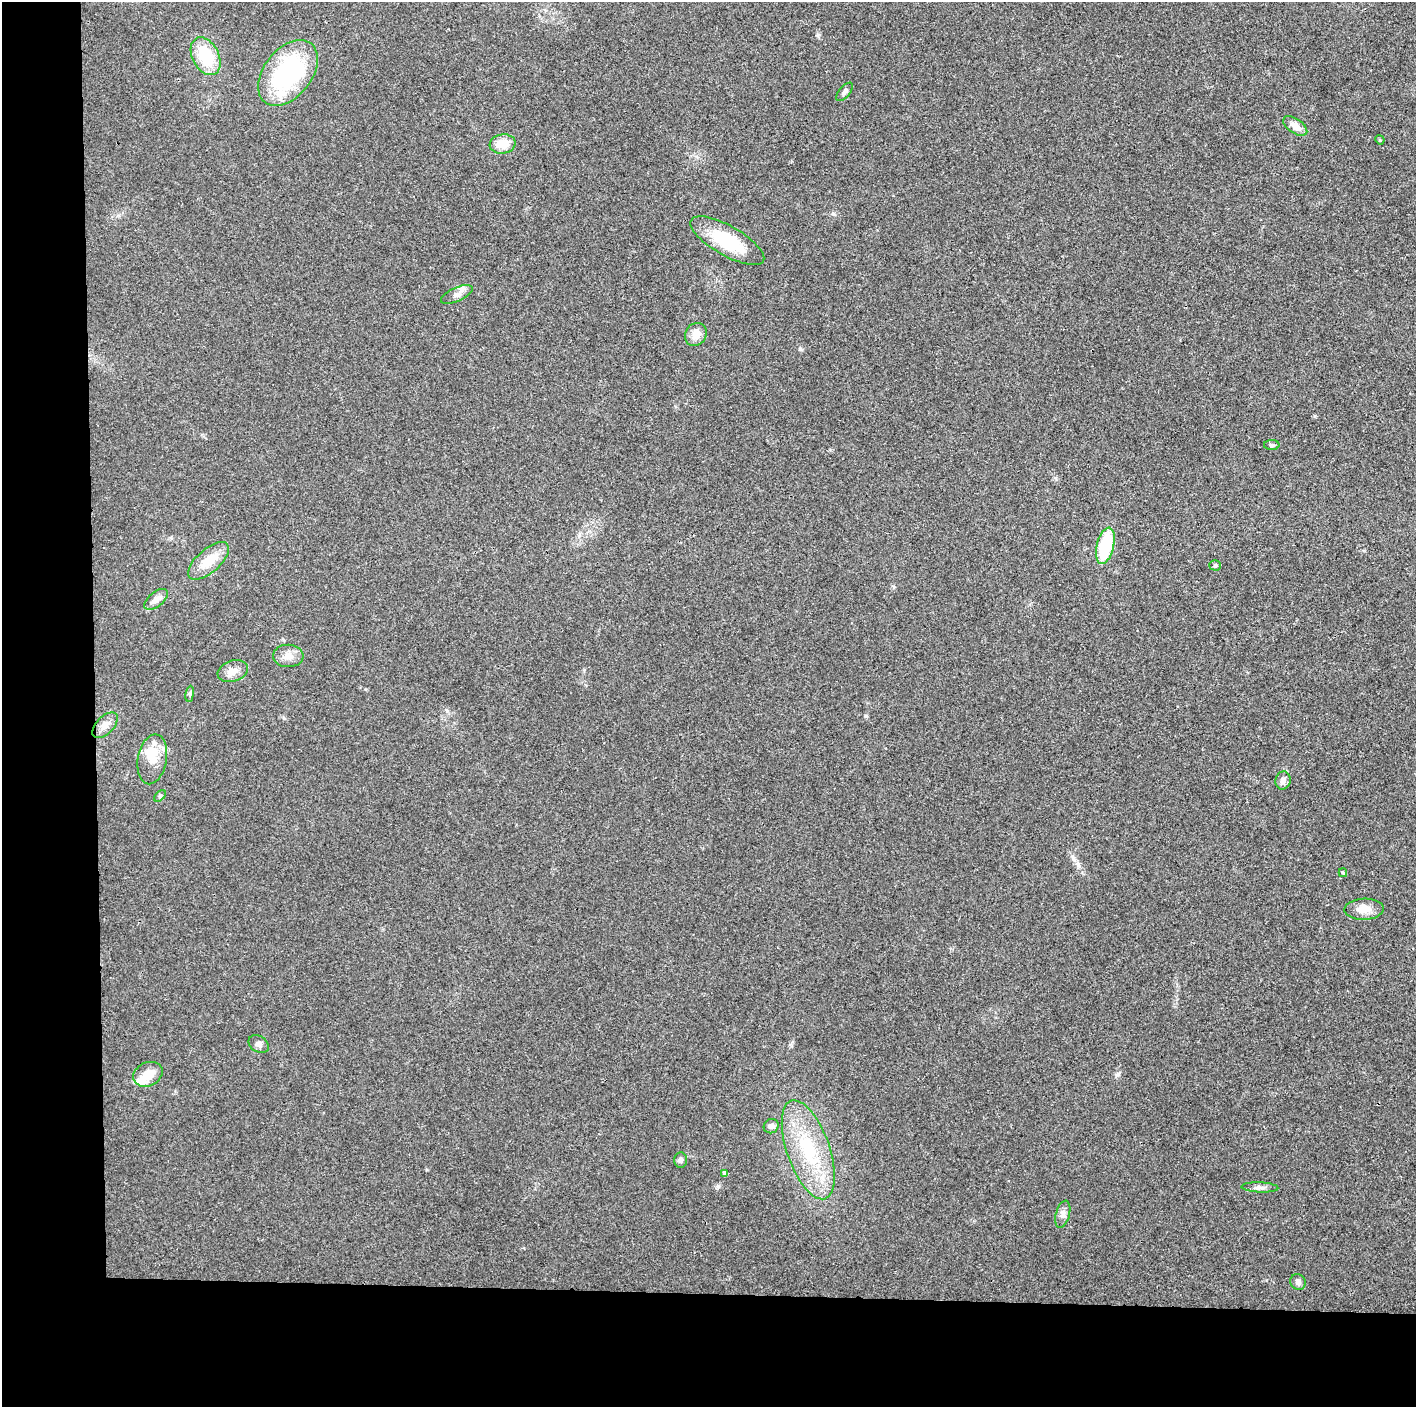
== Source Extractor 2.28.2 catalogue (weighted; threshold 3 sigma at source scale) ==
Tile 7 of 3 x 3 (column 1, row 3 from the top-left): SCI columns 7-1420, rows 11-1415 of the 4249 x 4229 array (HDU 1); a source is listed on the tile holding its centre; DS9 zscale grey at full resolution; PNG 1418 x 1409 px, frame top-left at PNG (2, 2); each listed source drawn as its Kron ellipse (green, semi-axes under 4 px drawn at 4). Shown black and unused: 14% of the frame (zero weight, under 3 of 4 exposures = <1% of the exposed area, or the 3 px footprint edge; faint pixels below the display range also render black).
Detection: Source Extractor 2.28.2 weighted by HDU 2 'WHT'; one run over the whole footprint, this tile lists its part. Background 0.0214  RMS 0.0057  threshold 0.0255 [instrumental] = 3 sigma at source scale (4.5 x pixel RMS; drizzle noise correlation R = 1.50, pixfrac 1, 0.05/0.05 arcsec/px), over >= 5 px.
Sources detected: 35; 2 inside a brighter object's white glare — neither listed nor drawn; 1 inside a brighter listed object's ellipse — not listed separately; the other 32 listed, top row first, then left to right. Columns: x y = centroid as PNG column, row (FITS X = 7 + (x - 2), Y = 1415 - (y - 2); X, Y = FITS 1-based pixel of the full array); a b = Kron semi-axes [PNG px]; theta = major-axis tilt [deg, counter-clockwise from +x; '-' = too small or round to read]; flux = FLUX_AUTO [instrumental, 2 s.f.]
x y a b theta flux
206 56 20 13 -62 22
288 73 37 24 51 67
845 92 11 5 49 1.7
1295 126 13 7 -34 4.9
1380 140 5 3 - 0.56
502 144 13 9 8 9
727 241 42 14 -30 26
457 294 17 7 24 3.2
696 334 12 10 57 5.9
1272 445 8 5 -1 1.1
1105 546 18 8 76 31
209 561 25 11 42 11
1215 565 5 5 - 0.89
156 599 14 7 40 3.4
288 656 15 11 -2 4.9
233 671 15 10 18 5
190 694 8 4 82 1.1
105 725 16 8 46 4.5
152 759 25 14 80 10
1283 781 9 7 80 2.4
160 796 7 4 44 0.93
1343 873 4 3 - 0.8
1364 909 20 10 2 6.2
259 1044 11 8 -34 2.2
148 1074 15 12 26 8.2
771 1126 8 7 - 1.9
808 1150 52 21 -71 39
680 1160 8 6 85 1.4
725 1173 4 4 - 1.8
1260 1187 18 5 -2 2.4
1063 1214 14 7 75 2.8
1298 1282 8 7 - 1.9
Unlisted compact peaks at least as high as the median listed source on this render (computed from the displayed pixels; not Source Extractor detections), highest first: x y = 800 349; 718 1186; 865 716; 1118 1074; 818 35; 834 214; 1078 864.